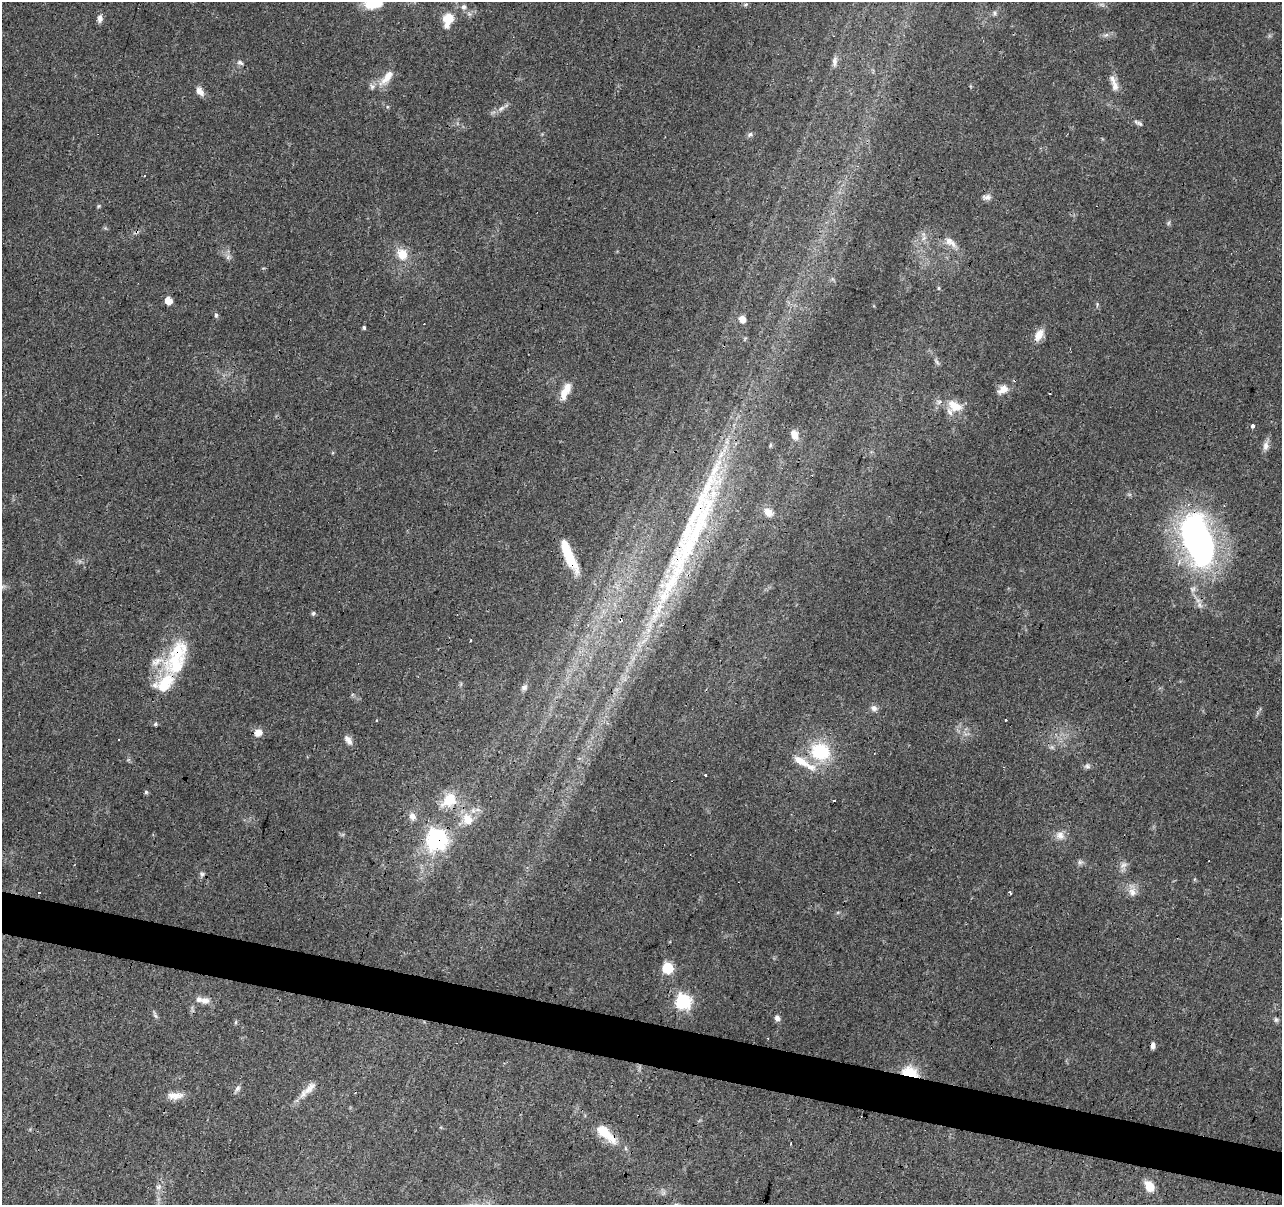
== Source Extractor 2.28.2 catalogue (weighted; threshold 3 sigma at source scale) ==
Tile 6 of 4 x 4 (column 2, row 2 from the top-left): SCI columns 1281-2560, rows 2622-3824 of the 5122 x 5305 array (HDU 1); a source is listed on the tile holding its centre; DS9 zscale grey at full resolution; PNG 1284 x 1207 px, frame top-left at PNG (2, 2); no overlay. Shown black and unused: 4% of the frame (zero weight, under 3 of 4 exposures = <1% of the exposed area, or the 3 px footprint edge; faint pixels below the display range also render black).
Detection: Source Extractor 2.28.2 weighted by HDU 2 'WHT'; one run over the whole footprint, this tile lists its part. Background 0.0456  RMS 0.0046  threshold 0.0206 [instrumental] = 3 sigma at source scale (4.5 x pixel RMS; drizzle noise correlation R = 1.50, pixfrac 1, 0.0396/0.0396 arcsec/px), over >= 5 px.
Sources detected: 101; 2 too faint to see at this stretch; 1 inside a brighter object's white glare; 9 cosmic-ray / hot-pixel residue — not listed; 10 inside a brighter listed object's ellipse — not listed separately; the other 79 listed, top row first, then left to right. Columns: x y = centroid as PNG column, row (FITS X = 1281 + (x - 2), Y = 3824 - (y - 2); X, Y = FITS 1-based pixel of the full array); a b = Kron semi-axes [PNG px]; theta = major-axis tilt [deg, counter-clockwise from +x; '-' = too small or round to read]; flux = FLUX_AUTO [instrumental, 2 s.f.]
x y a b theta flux
373 4 21 10 7 12
746 4 7 3 19 0.66
464 7 8 7 - 1.6
994 13 6 5 - 0.9
100 19 11 6 80 2
448 19 15 9 73 10
835 61 13 6 87 2.1
240 63 8 5 -27 1.3
387 78 28 9 41 5.9
1114 84 24 8 -71 4.3
200 91 13 7 -53 3
501 108 10 6 44 1.8
1138 123 13 5 -25 1.3
750 134 8 6 43 1
987 197 12 7 2 1.9
98 206 6 4 88 0.59
949 241 13 10 -59 4.1
402 254 14 12 -60 7.6
939 288 5 4 - 0.54
168 301 5 5 - 7.7
216 315 7 5 -90 0.88
742 319 6 5 - 4.3
364 328 4 4 - 0.79
1039 335 16 10 61 4.5
937 362 10 4 -50 1.1
1003 389 16 11 34 4.1
564 392 21 9 79 5.6
955 406 21 14 -28 9
1253 426 3 3 - 11
794 435 10 7 -63 4.6
770 445 6 4 88 0.6
1266 446 14 8 83 2.7
768 512 13 9 -35 4.3
697 522 194 31 68 120
1198 539 58 29 -72 140
570 559 32 12 -62 14
2 587 10 5 11 1.1
313 613 5 5 - 0.94
471 640 3 2 - 0.66
164 683 52 25 65 25
524 687 9 7 31 1.5
874 708 9 8 - 1.8
1005 720 3 3 - 0.89
258 732 9 8 - 3.5
118 740 3 3 - 0.82
348 740 12 7 -54 2.7
1052 747 7 4 72 0.83
820 752 20 17 -20 26
801 761 27 10 -30 7.5
1087 766 9 6 -10 1.2
705 775 3 3 - 1.7
146 792 5 5 - 0.77
449 800 21 15 40 11
478 810 7 4 -19 1.1
412 816 10 8 -49 2.4
468 819 16 11 -60 7.4
1060 835 13 11 -24 3.6
437 839 8 8 - 220
1081 862 7 6 - 1.2
1123 865 12 8 35 2.3
202 874 8 6 -45 1.1
1132 892 13 10 -73 3.6
1010 893 4 3 - 0.88
667 968 6 6 - 33
205 1001 13 8 -3 3
683 1001 7 7 - 89
155 1015 8 5 -59 1
777 1018 7 6 - 1.6
1276 1020 7 5 -75 0.95
236 1022 6 4 89 0.58
1153 1045 7 4 87 1.6
910 1073 14 9 -15 16
237 1088 9 6 57 1.5
310 1088 22 9 47 4.5
175 1096 20 9 2 4.6
604 1132 31 13 -44 12
1149 1186 10 7 -59 8.1
158 1187 9 6 16 1.6
663 1193 7 4 71 0.94
Overlapping masked pixels (flux is a lower limit): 8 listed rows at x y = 949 241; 697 522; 1198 539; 570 559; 164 683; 437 839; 910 1073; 604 1132
Isophote crosses this tile's border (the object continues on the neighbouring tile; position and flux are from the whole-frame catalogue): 2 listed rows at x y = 373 4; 2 587